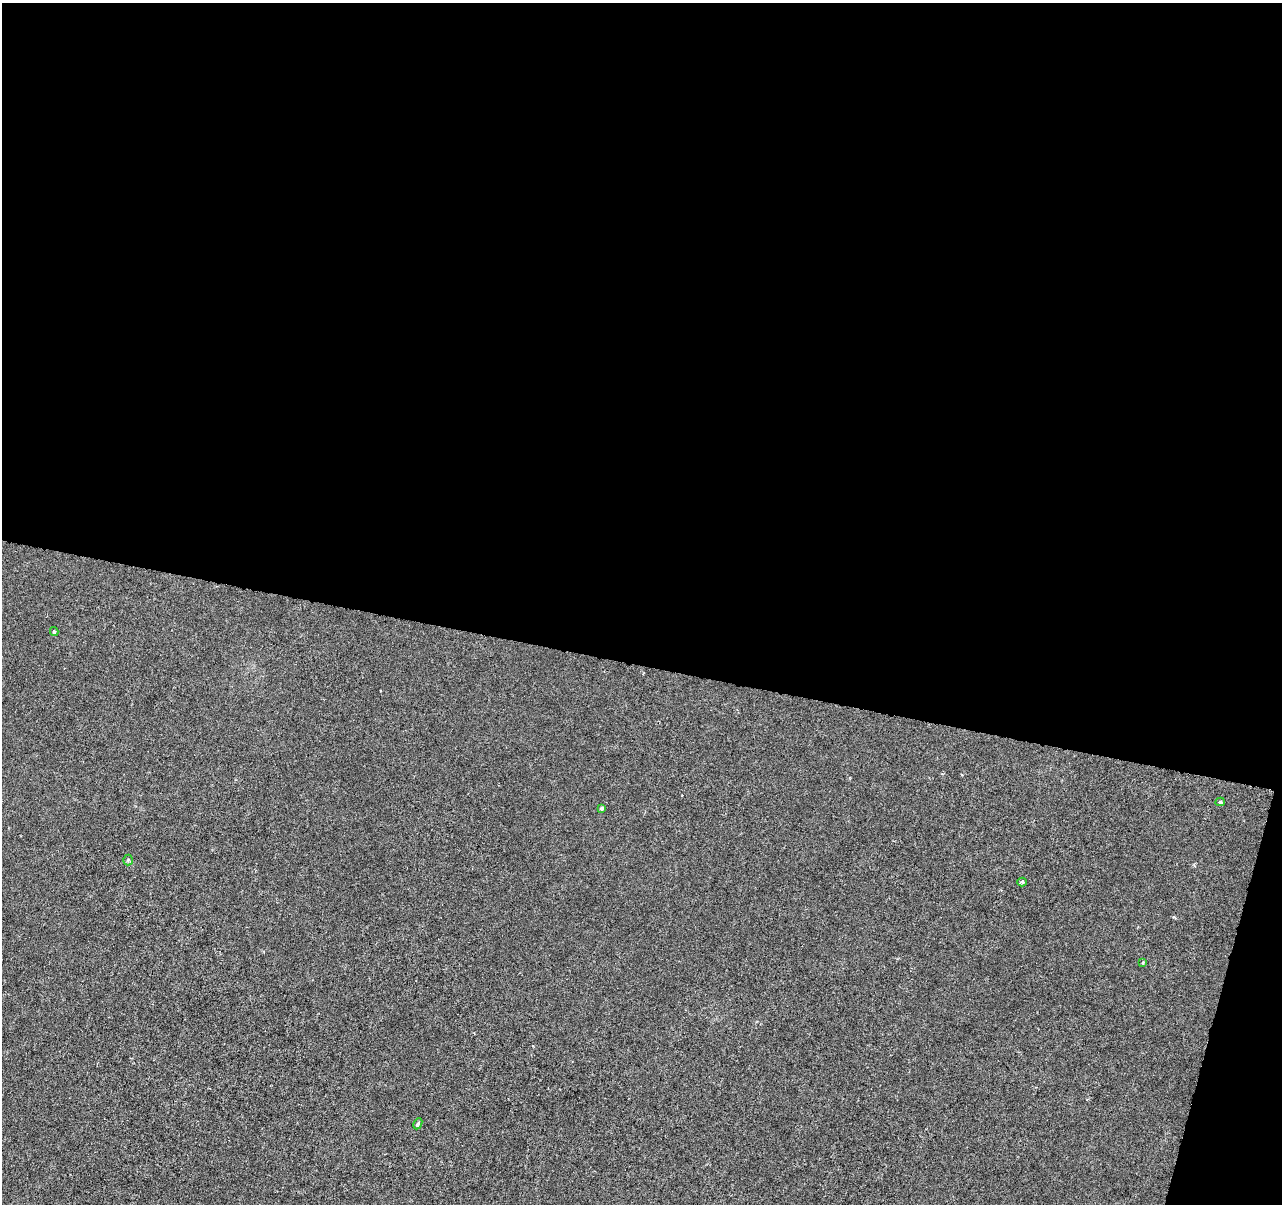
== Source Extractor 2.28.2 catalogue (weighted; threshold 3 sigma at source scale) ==
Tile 4 of 4 x 4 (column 4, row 1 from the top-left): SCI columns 3841-5120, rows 3828-5029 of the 5128 x 5312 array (HDU 1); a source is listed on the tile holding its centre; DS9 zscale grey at full resolution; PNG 1284 x 1206 px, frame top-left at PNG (2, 3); each listed source drawn as its Kron ellipse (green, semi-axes under 4 px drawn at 4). Shown black and unused: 57% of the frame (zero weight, under 3 of 6 exposures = <1% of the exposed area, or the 3 px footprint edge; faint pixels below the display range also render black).
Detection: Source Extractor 2.28.2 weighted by HDU 2 'WHT'; one run over the whole footprint, this tile lists its part. Background -1.32e-04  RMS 0.0013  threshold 0.00513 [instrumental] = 3 sigma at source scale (4.09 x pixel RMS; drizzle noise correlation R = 1.36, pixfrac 0.8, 0.0396/0.0396 arcsec/px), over >= 5 px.
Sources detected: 7; all 7 listed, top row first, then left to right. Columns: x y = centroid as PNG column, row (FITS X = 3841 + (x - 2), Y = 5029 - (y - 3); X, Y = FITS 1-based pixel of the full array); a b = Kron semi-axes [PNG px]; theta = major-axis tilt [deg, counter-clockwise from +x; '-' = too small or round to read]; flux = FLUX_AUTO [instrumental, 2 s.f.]
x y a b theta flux
54 631 4 3 - 0.16
1220 802 4 3 - 0.19
601 808 4 3 - 0.29
128 860 5 5 - 0.17
1022 882 5 3 - 0.22
1143 962 3 3 - 0.12
418 1124 6 4 66 0.35